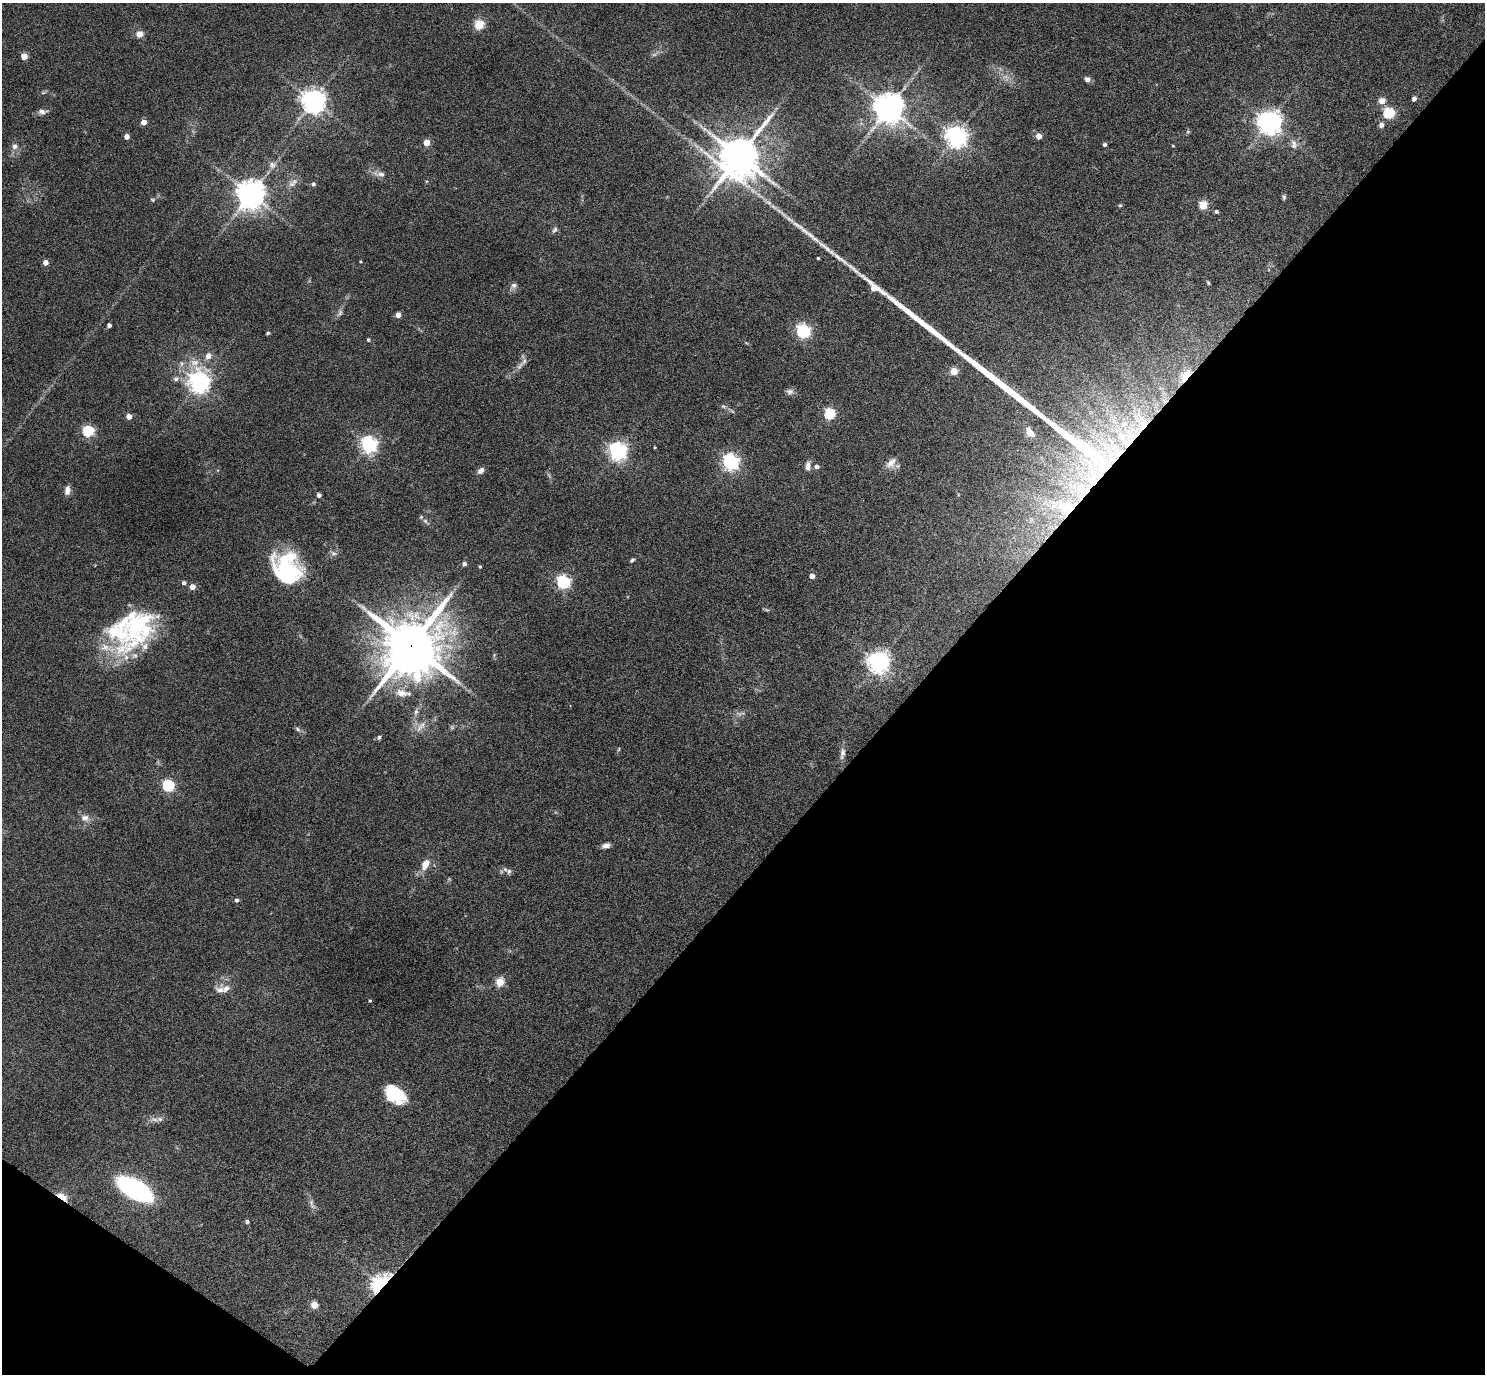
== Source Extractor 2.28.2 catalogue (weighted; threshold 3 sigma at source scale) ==
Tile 15 of 4 x 4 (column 3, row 4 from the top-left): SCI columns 2972-4454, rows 298-1669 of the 5940 x 5944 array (HDU 1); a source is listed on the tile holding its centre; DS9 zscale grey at full resolution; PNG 1487 x 1376 px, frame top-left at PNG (2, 3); no overlay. Shown black and unused: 40% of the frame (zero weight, under 5 of 9 exposures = <1% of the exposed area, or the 3 px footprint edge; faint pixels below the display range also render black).
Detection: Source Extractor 2.28.2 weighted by HDU 2 'WHT'; one run over the whole footprint, this tile lists its part. Background 0.0429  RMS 0.0039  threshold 0.016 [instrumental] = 3 sigma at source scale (4.09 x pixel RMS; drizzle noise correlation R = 1.36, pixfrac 0.8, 0.05/0.05 arcsec/px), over >= 5 px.
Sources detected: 127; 7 too faint to see at this stretch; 3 inside a brighter object's white glare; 2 long thin detections or spike segments (spike, bleed or trail) — not listed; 6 inside a brighter listed object's ellipse — not listed separately; the other 109 listed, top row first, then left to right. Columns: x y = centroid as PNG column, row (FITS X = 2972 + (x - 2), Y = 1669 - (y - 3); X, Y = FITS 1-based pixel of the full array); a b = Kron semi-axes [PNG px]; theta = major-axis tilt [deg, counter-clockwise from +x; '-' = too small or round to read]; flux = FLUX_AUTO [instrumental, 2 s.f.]
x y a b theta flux
479 25 5 5 - 23
139 34 7 6 - 3.2
24 56 4 4 - 6.2
1087 79 7 6 - 1.5
43 93 6 4 1 0.55
1414 99 5 4 - 1.6
313 101 7 7 - 370
1382 101 5 5 - 5.5
889 108 9 9 - 580
42 112 13 6 5 1.6
1389 113 5 5 - 33
144 122 4 4 - 4.3
1269 122 8 7 - 360
1381 125 5 5 - 2
127 136 4 4 - 2.8
956 136 7 7 - 280
1039 136 4 4 - 4.4
427 143 4 4 - 7.5
1294 144 14 8 -76 2.2
1105 145 4 4 - 0.84
15 146 9 8 - 1.8
1173 146 3 3 - 0.32
739 156 14 13 - 1200
272 165 11 11 - 2.3
380 174 20 7 -10 2.4
292 184 12 8 -28 2
313 184 5 4 - 0.91
251 194 9 8 - 540
1284 197 7 4 -90 0.65
153 200 6 5 - 0.55
1120 205 5 4 - 0.46
1203 205 5 5 - 15
1216 212 4 4 - 0.72
555 230 9 5 52 0.95
818 258 3 3 - 0.44
45 262 4 4 - 2.9
360 262 3 3 - 0.36
1208 283 6 4 -63 0.43
514 286 10 8 36 1.5
874 288 7 6 - 3.7
340 313 11 7 63 1.3
398 315 5 5 - 2.3
109 325 4 4 - 1.6
803 331 6 6 - 84
268 333 5 3 - 0.48
368 340 4 4 - 0.6
208 356 6 6 - 3
524 361 13 6 67 1.8
954 371 5 5 - 11
1185 376 22 11 54 5.5
176 379 9 7 32 1.4
199 382 8 7 - 240
789 392 10 8 10 1.4
723 406 8 5 -7 0.77
830 414 5 5 - 31
129 417 4 4 - 4.1
1143 425 20 10 56 6.7
88 431 5 5 - 37
1030 432 10 6 -59 3.2
1121 437 21 11 -53 7.7
369 445 6 6 - 130
655 447 3 2 - 0.38
617 451 7 6 - 180
1087 452 66 15 -39 110
731 462 6 6 - 130
891 463 17 10 48 3.5
808 466 12 7 85 1.9
817 467 5 5 - 1.4
481 471 9 6 45 1.5
67 490 11 7 83 1.9
319 495 4 4 - 1.5
1066 507 37 23 -9 23
425 521 11 6 -39 1.3
333 553 9 5 -18 1
632 560 5 4 - 0.7
464 564 5 4 - 1.3
480 567 4 3 - 0.46
287 569 33 26 -52 36
812 576 4 4 - 3.2
563 582 6 6 - 75
184 583 5 5 - 1.1
192 587 4 4 - 4.1
119 631 56 49 35 46
411 645 19 18 - 2100
879 662 7 7 - 270
401 693 20 11 -13 5
416 712 11 5 72 1.4
739 714 11 7 -10 1.4
420 728 12 9 49 2.9
298 729 8 5 -29 0.82
379 737 6 5 - 0.72
619 749 6 4 86 0.41
842 753 18 7 82 2.1
168 786 5 5 - 48
85 818 12 9 -13 2.5
606 845 9 6 12 1.8
425 865 10 7 62 5
505 869 9 6 -48 1.2
236 900 5 4 - 0.92
500 982 5 5 - 13
226 988 18 12 -36 3.6
370 1001 3 3 - 0.46
397 1097 21 17 -28 11
154 1119 14 8 -6 2.2
135 1189 25 12 -28 76
62 1197 11 5 -36 11
247 1222 4 4 - 0.81
380 1283 19 12 40 31
314 1305 5 5 - 8.3
Overlapping masked pixels (flux is a lower limit): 8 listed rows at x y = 1185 376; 1143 425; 1121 437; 1087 452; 1066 507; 411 645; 62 1197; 380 1283